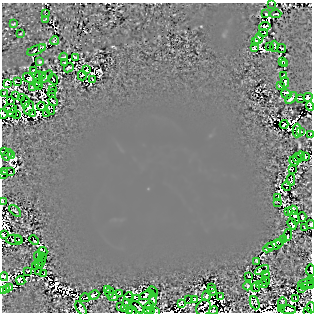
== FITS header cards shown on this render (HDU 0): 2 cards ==
NAXIS1  =                  310
NAXIS2  =                  310

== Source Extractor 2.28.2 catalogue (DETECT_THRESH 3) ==
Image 310 x 310 px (HDU 0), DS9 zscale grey, 1 PNG px = 1 image px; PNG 314 x 314 px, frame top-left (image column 1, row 310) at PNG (2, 3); each listed source drawn as its Kron ellipse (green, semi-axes under 4 px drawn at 4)
Background 0.858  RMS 5.9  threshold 17.7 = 3 sigma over >= 5 px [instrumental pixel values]
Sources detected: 223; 55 with non-positive FLUX_AUTO (blend fragments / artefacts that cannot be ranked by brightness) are neither listed nor drawn; the other 168 listed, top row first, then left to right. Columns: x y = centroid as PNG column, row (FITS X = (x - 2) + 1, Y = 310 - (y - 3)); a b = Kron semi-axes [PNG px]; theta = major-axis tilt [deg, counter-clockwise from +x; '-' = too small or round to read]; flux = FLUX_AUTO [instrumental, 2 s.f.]
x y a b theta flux
271 4 3 2 - 870
46 13 3 2 - 560
266 14 2 2 - 700
276 14 5 2 - 390
46 19 3 2 - 180
13 24 3 2 - 300
265 26 5 4 - 170
263 33 4 3 - 2700
20 34 3 2 - 210
258 39 6 3 51 12000
55 41 5 3 - 5000
255 42 4 2 - 1800
274 46 5 2 - 1800
254 47 3 3 - 3800
269 47 3 3 - 1900
42 48 3 2 - 19000
282 48 4 2 - 300
36 50 10 3 22 3700
64 57 4 2 - 400
75 57 3 2 - 420
282 61 4 2 - 640
40 62 3 2 - 390
65 63 3 2 - 390
285 64 3 2 - 130
69 67 5 3 - 530
86 69 3 3 - 33000
33 70 3 3 - 67000
42 76 3 2 - 550
82 76 5 3 - 9900
284 76 4 3 - 1600
39 77 6 4 -90 1400
46 77 8 3 43 880
29 78 6 4 -36 250
53 79 6 2 -57 1200
92 80 4 2 - 520
18 82 3 2 - 1500
285 82 5 3 - 350
7 83 3 2 - 350000
37 83 4 3 - 790
281 85 3 2 - 570
38 86 4 3 - 1100
32 87 4 2 - 320
53 89 3 2 - 6300
4 93 3 2 - 270
52 94 4 2 - 450
286 94 5 4 - 550
15 96 2 2 - 7.4
21 97 3 2 - 6000
308 97 4 3 - 750
291 98 7 3 44 1100
300 98 4 2 - 1000
11 100 3 2 - 1700
53 101 5 2 - 700
25 102 5 2 - 1200
41 106 4 3 - 11000
310 106 4 3 - 7500
11 108 6 2 -8 3400
29 108 7 5 78 3900
51 109 5 2 - 1400
12 113 5 3 - 4900
47 113 3 2 - 2100
3 114 5 3 - 110
32 114 3 2 - 14000
17 115 4 3 - 1800
284 124 4 2 - 660
297 131 7 4 88 2800
300 132 3 2 - 790
310 135 3 2 - 3200
3 151 3 2 - 170
8 155 6 2 56 570
12 155 3 2 - 100
301 156 4 3 - 320
305 156 3 3 - 6200
297 158 5 2 - 1600
294 161 5 3 - 6500
293 169 2 2 - 1500
11 171 2 2 - 3200
4 172 3 2 - 590
2 175 2 2 - 270
291 180 5 3 - 1100
287 186 5 2 - 380
277 198 3 2 - 140
2 201 3 2 - 240
278 202 2 2 - 3000
293 210 5 4 - 1700
15 211 7 2 -44 320
288 211 3 2 - 610
302 217 4 2 - 470
295 218 7 3 -71 700
292 224 6 3 -72 960
310 225 4 2 - 350
304 228 4 2 - 270
3 235 3 2 - 320
288 235 6 2 80 640
284 239 3 3 - 34000
14 240 8 5 -6 2900
19 240 2 2 - 2500
34 240 5 2 - 230
279 243 3 3 - 2300
274 245 8 3 15 2100
268 248 5 3 - 1600
43 251 5 2 - 1600
39 257 5 2 - 520
43 257 2 2 - 110
41 261 3 2 - 2300
257 261 4 2 - 300
39 264 4 2 - 140
36 267 3 2 - 1900
262 270 7 4 26 4900
311 270 6 2 -88 1200
28 271 3 2 - 230
38 271 3 2 - 730
44 274 3 2 - 5300
265 274 4 3 - 6400
249 276 3 2 - 270
4 277 4 3 - 1200
311 280 3 2 - 360
21 281 4 4 - 2600
265 281 4 2 - 840
263 284 5 4 - 3200
306 284 8 2 5 420
259 285 3 2 - 1800
311 285 2 2 - 1100
248 286 4 4 - 440
212 287 3 3 - 270
256 287 5 3 - 6800
305 287 2 2 - 3400
10 288 3 2 - 660
301 289 4 2 - 500
3 290 3 2 - 180
6 290 2 2 - 340
107 290 3 2 - 530
153 291 5 3 - 5300
212 291 5 2 - 390
110 293 5 2 - 810
120 294 3 2 - 10000
94 295 5 3 - 5500
147 295 7 3 21 1300
129 296 4 2 - 45
207 296 5 3 - 680
113 297 5 2 - 160
220 297 3 3 - 180
85 298 5 2 - 180
136 299 4 3 - 4200
194 299 3 2 - 140
296 299 3 2 - 360
153 300 6 3 88 2700
188 300 3 3 - 34000
127 303 3 3 - 410
255 303 7 4 -66 3100
282 303 5 2 - 330
182 304 4 3 - 6200
150 305 4 3 - 550
120 306 3 2 - 300
138 307 8 2 -41 200
311 307 5 2 - 2600
204 308 8 7 - 340
281 308 3 2 - 200
81 309 8 3 -57 220
124 309 4 2 - 500
129 310 2 2 - 130
288 310 8 4 -6 1900
133 311 4 2 - 2000
147 311 4 3 - 820
151 311 3 2 - 690
155 311 3 2 - 450
213 311 4 2 - 350
307 311 2 2 - 570
At the frame edge (FLAGS 8, measured only in part): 26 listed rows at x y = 271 4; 308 97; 310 106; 3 114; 310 135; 3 151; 4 172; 2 175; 2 201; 310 225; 3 235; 311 270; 4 277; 311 280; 311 285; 3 290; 311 307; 204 308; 81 309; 288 310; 133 311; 147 311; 151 311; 155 311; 213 311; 307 311
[55 non-positive-flux detections neither listed nor drawn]